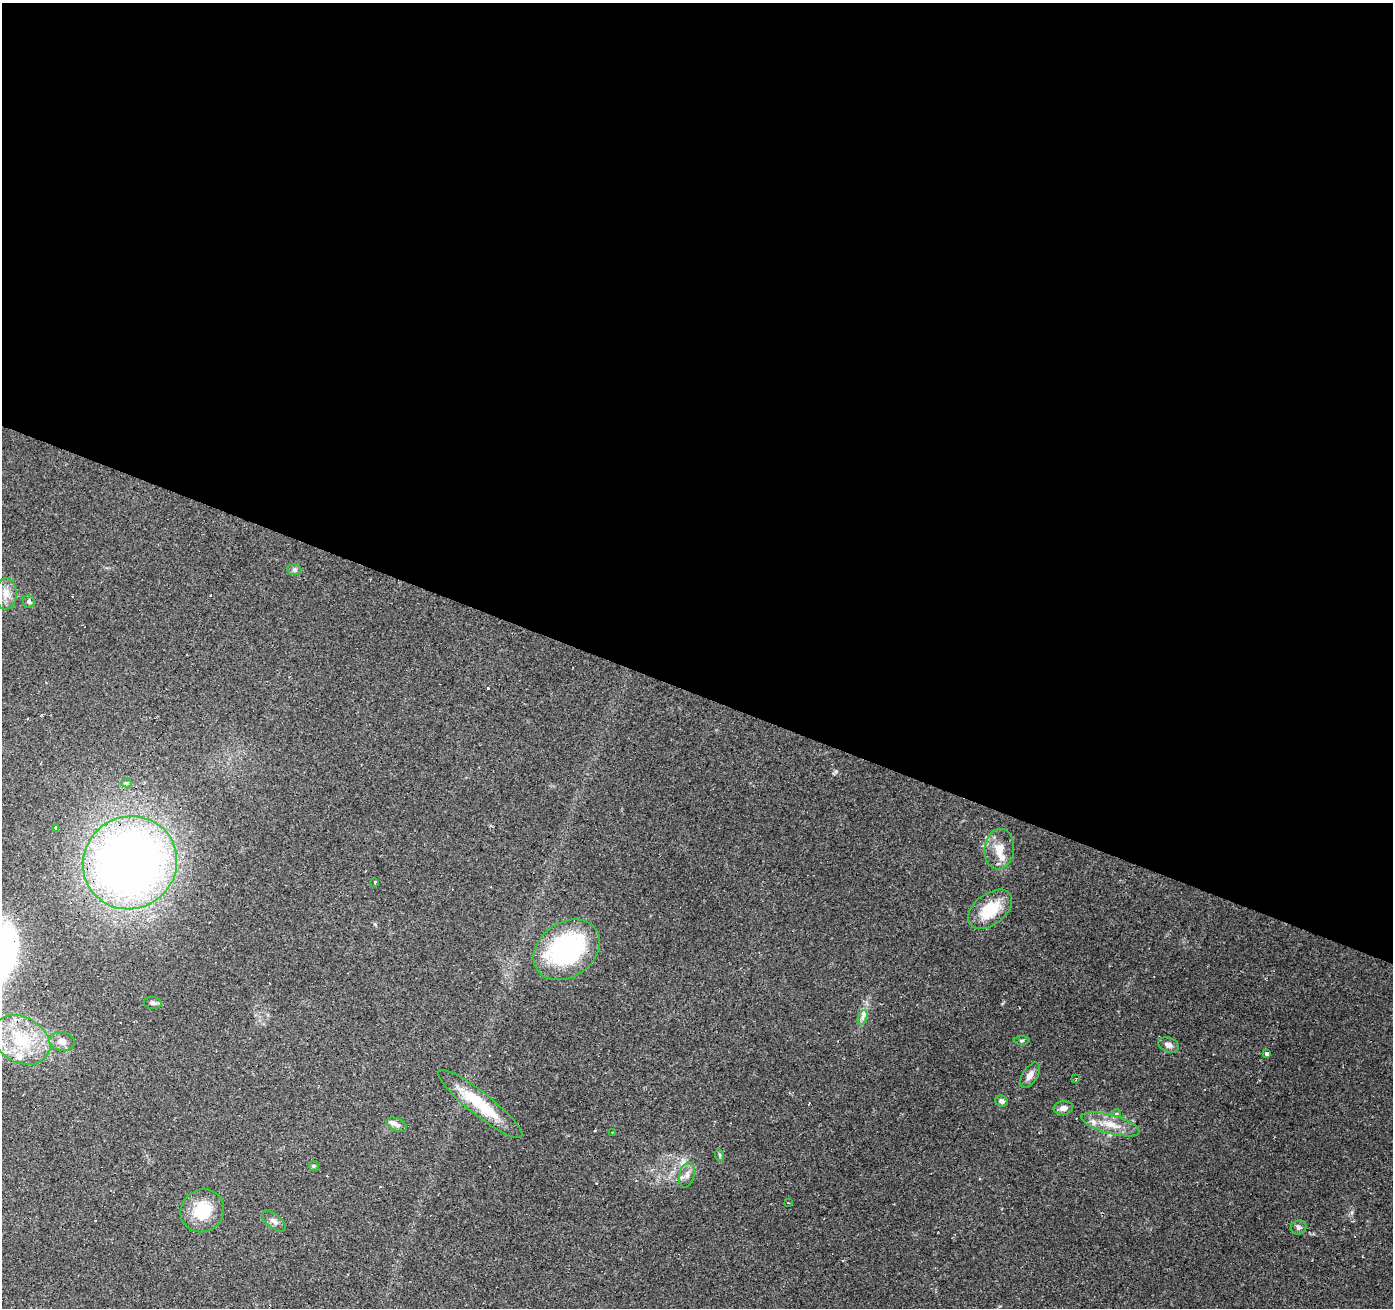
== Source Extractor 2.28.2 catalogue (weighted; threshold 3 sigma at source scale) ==
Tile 3 of 4 x 4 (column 3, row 1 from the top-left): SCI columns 2787-4177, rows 4187-5492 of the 5568 x 5698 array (HDU 1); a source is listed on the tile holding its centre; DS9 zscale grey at full resolution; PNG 1395 x 1310 px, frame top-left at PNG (2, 3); each listed source drawn as its Kron ellipse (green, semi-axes under 4 px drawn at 4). Shown black and unused: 53% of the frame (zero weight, under 2 of 3 exposures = <1% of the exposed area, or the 3 px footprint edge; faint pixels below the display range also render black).
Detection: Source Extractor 2.28.2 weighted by HDU 2 'WHT'; one run over the whole footprint, this tile lists its part. Background 0.27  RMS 0.0078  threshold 0.0351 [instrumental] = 3 sigma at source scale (4.5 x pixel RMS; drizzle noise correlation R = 1.50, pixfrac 1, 0.0396/0.0396 arcsec/px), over >= 5 px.
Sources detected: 44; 7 cosmic-ray / hot-pixel residue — neither listed nor drawn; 4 inside a brighter listed object's ellipse — not listed separately; the other 33 listed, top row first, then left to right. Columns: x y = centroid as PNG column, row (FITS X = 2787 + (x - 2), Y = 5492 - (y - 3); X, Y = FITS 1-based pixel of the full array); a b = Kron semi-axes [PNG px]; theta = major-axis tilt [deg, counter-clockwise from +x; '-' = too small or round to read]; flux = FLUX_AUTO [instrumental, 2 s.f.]
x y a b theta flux
295 570 7 5 -11 1.8
6 594 15 11 87 8.2
29 602 6 5 - 1.9
126 783 5 4 - 2.1
56 828 4 3 - 4.3
999 849 20 14 83 12
130 863 48 46 36 640
375 882 3 3 - 3.2
990 909 25 15 38 26
567 950 36 27 35 120
153 1003 9 6 -11 2.1
863 1017 7 4 71 2.5
21 1040 31 22 -29 43
1022 1040 8 4 1 1.1
62 1041 13 9 -9 6.1
1168 1045 11 7 -20 3.8
1267 1054 4 3 - 8.8
1030 1075 14 7 57 5
1076 1079 4 3 - 0.93
1002 1101 6 5 - 2.7
480 1104 53 11 -38 35
1063 1108 10 6 8 4.4
1117 1114 4 4 - 1.8
1111 1124 30 9 -15 14
396 1125 11 6 -22 3
612 1132 3 2 - 0.49
719 1155 6 4 -70 1
314 1166 5 5 - 1
687 1175 13 7 76 4.2
788 1203 3 2 - 0.47
202 1211 22 21 - 28
274 1221 14 7 -40 3.7
1299 1227 8 7 - 2.5
Unlisted compact peaks at least as high as the median listed source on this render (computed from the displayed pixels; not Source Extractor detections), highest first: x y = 836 771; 488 688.